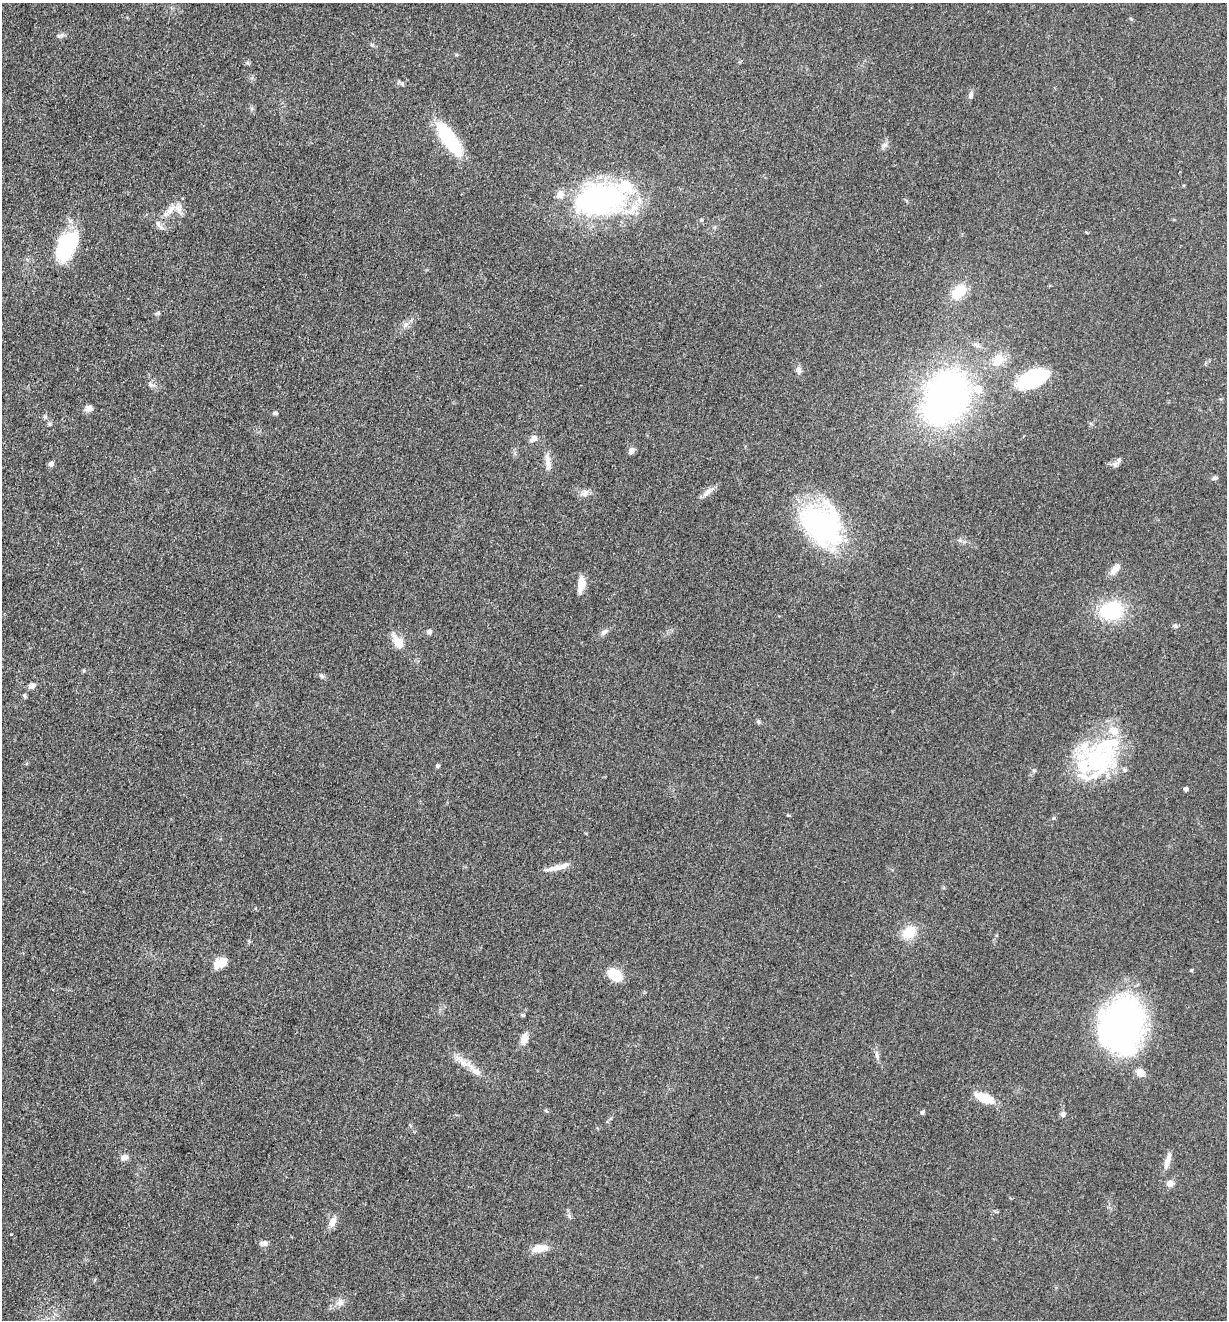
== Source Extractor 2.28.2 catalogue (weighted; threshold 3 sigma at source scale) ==
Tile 11 of 4 x 4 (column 3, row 3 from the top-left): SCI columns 2715-3939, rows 1330-2647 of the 5305 x 5292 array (HDU 1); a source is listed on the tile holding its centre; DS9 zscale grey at full resolution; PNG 1229 x 1322 px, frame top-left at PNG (2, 3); no overlay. Shown black and unused: <1% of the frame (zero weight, under 3 of 5 exposures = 1% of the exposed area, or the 3 px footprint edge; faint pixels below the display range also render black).
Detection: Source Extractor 2.28.2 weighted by HDU 2 'WHT'; one run over the whole footprint, this tile lists its part. Background 0.0512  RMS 0.0057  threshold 0.0255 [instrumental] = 3 sigma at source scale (4.5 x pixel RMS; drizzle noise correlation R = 1.50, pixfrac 1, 0.05/0.05 arcsec/px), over >= 5 px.
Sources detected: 74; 1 inside a brighter object's white glare — not listed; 8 inside a brighter listed object's ellipse — not listed separately; the other 65 listed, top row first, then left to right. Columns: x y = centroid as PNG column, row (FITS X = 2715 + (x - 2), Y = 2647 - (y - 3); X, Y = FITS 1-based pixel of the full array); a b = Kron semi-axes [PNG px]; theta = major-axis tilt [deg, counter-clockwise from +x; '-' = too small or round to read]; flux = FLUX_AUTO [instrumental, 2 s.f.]
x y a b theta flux
58 36 7 5 -16 1.2
402 84 6 5 - 1.1
971 95 10 6 70 1.8
450 140 44 15 -55 31
599 199 52 29 8 140
171 210 19 7 54 5.8
159 225 15 6 -62 2.6
67 245 33 19 64 36
959 292 19 12 52 14
158 313 8 5 6 0.96
405 325 7 4 89 1.4
998 360 16 11 38 8.5
799 370 10 6 -81 1.9
1033 378 32 15 20 44
151 384 12 6 -31 2.1
948 394 33 31 -57 190
89 408 8 7 - 3
275 413 6 4 -1 0.96
50 424 7 4 90 0.84
534 438 12 7 35 2.7
631 451 9 6 55 2.4
548 462 26 6 -82 4.5
51 464 6 5 - 2
1115 464 8 8 - 2
1214 478 7 5 3 1.2
707 492 17 6 40 3.3
585 493 13 7 34 2.8
822 524 51 38 -45 95
959 540 6 5 - 1.2
1115 569 15 7 51 4.5
581 585 17 7 81 6.8
1111 611 23 17 7 37
1175 626 7 5 -16 1.2
429 632 6 6 - 1.7
604 632 10 6 41 2
397 642 21 10 -57 6.9
321 676 8 5 -28 1.2
32 686 8 6 -24 2.7
24 696 5 5 - 1
758 721 7 5 -89 0.93
1097 761 46 39 -8 60
438 766 5 4 - 0.88
1034 771 5 5 - 0.84
1186 789 4 4 - 1.9
558 867 32 6 13 6
909 932 19 14 36 11
220 963 16 10 30 6.8
615 975 14 9 -31 15
523 1015 6 4 -21 0.75
1122 1026 55 41 75 170
524 1039 14 8 71 4.6
877 1055 11 3 -75 1.5
476 1072 16 8 -37 5
1141 1073 11 8 -29 4.4
984 1098 22 9 -23 12
546 1111 6 3 -20 0.64
922 1112 5 5 - 1
1063 1114 6 6 - 1.8
124 1157 8 7 - 3
1168 1160 21 6 73 4.3
1170 1183 9 9 - 2.5
333 1222 12 8 74 4.8
264 1243 9 6 10 2.7
539 1248 15 9 9 7.5
340 1302 10 10 - 3.2